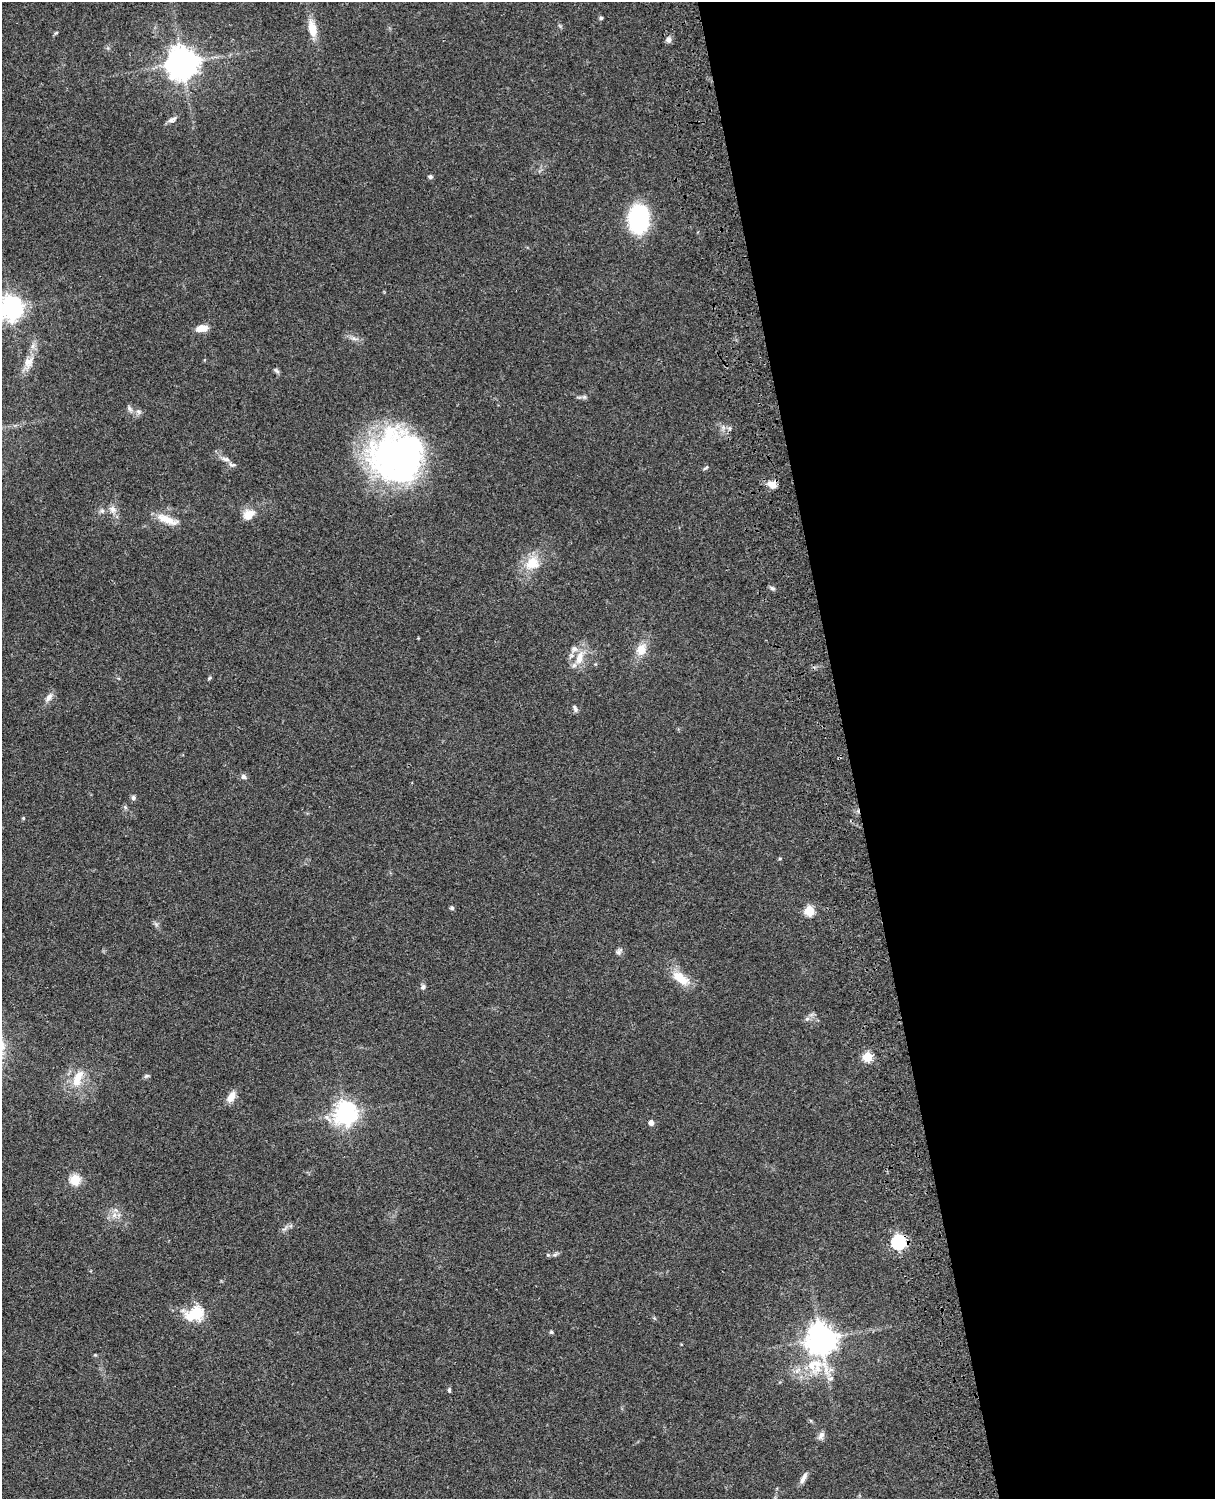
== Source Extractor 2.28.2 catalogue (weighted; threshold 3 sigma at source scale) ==
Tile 8 of 4 x 3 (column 4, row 2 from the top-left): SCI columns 3759-4971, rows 1772-3268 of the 5090 x 4927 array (HDU 1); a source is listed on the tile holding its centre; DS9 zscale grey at full resolution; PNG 1217 x 1501 px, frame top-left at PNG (2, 2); no overlay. Shown black and unused: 30% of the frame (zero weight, under 3 of 4 exposures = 6% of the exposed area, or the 3 px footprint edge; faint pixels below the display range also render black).
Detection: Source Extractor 2.28.2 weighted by HDU 2 'WHT'; one run over the whole footprint, this tile lists its part. Background 0.0822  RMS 0.006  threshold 0.0272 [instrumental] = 3 sigma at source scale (4.5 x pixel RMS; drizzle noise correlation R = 1.50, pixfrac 1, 0.05/0.05 arcsec/px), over >= 5 px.
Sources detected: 62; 1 inside a brighter object's white glare — not listed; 2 inside a brighter listed object's ellipse — not listed separately; the other 59 listed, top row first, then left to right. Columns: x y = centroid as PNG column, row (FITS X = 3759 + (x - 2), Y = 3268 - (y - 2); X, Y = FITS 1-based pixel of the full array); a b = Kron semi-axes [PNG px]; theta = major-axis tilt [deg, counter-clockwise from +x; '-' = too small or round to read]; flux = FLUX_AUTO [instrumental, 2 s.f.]
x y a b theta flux
601 18 5 4 - 0.98
312 28 20 10 -77 9.6
56 33 6 3 19 0.67
668 39 8 7 - 2.3
182 63 10 9 - 970
172 120 12 6 21 2.3
430 177 6 5 - 1.2
638 219 19 13 89 92
11 307 8 8 - 490
201 328 13 8 7 6.2
28 362 18 11 59 7
276 371 9 5 -44 1.3
584 397 6 5 - 1.1
130 409 9 5 -50 1.8
138 412 8 6 -45 1.9
398 456 62 51 10 180
226 459 12 6 -10 2.3
706 468 9 3 40 0.84
772 484 13 9 -17 4.7
112 509 11 9 -44 3.6
102 511 7 7 - 1.7
249 514 15 11 39 8.2
167 519 30 9 -21 8.9
532 563 20 18 33 13
772 588 7 4 -44 1.2
641 649 14 11 66 7.8
579 657 21 10 71 9
209 678 7 3 53 0.75
49 697 14 7 56 3.3
575 708 10 5 -66 1.7
244 777 8 6 -22 1.9
133 798 6 6 - 1.5
125 807 6 5 - 1
23 818 4 4 - 0.69
780 858 5 3 - 0.64
452 908 5 5 - 1.2
809 911 5 5 - 33
619 952 10 7 62 1.9
680 978 25 12 -37 12
423 987 7 6 - 1.7
807 1019 7 5 43 1.5
867 1057 5 5 - 33
146 1076 8 5 26 1.1
78 1078 25 11 68 12
231 1097 14 8 60 5.6
346 1113 8 7 - 470
651 1123 5 4 - 3.8
75 1180 5 5 - 44
114 1215 7 7 - 2.9
285 1228 11 4 36 1.8
898 1242 6 6 - 110
548 1255 5 5 - 0.94
196 1312 8 6 25 59
551 1332 5 4 - 1.1
821 1339 13 10 86 730
95 1355 4 4 - 0.6
449 1390 7 4 -82 0.98
821 1435 12 7 57 2.5
803 1478 16 6 60 3.2
Overlapping masked pixels (flux is a lower limit): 2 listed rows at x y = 398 456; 898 1242
Isophote crosses this tile's border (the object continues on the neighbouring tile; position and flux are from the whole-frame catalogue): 1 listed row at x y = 11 307